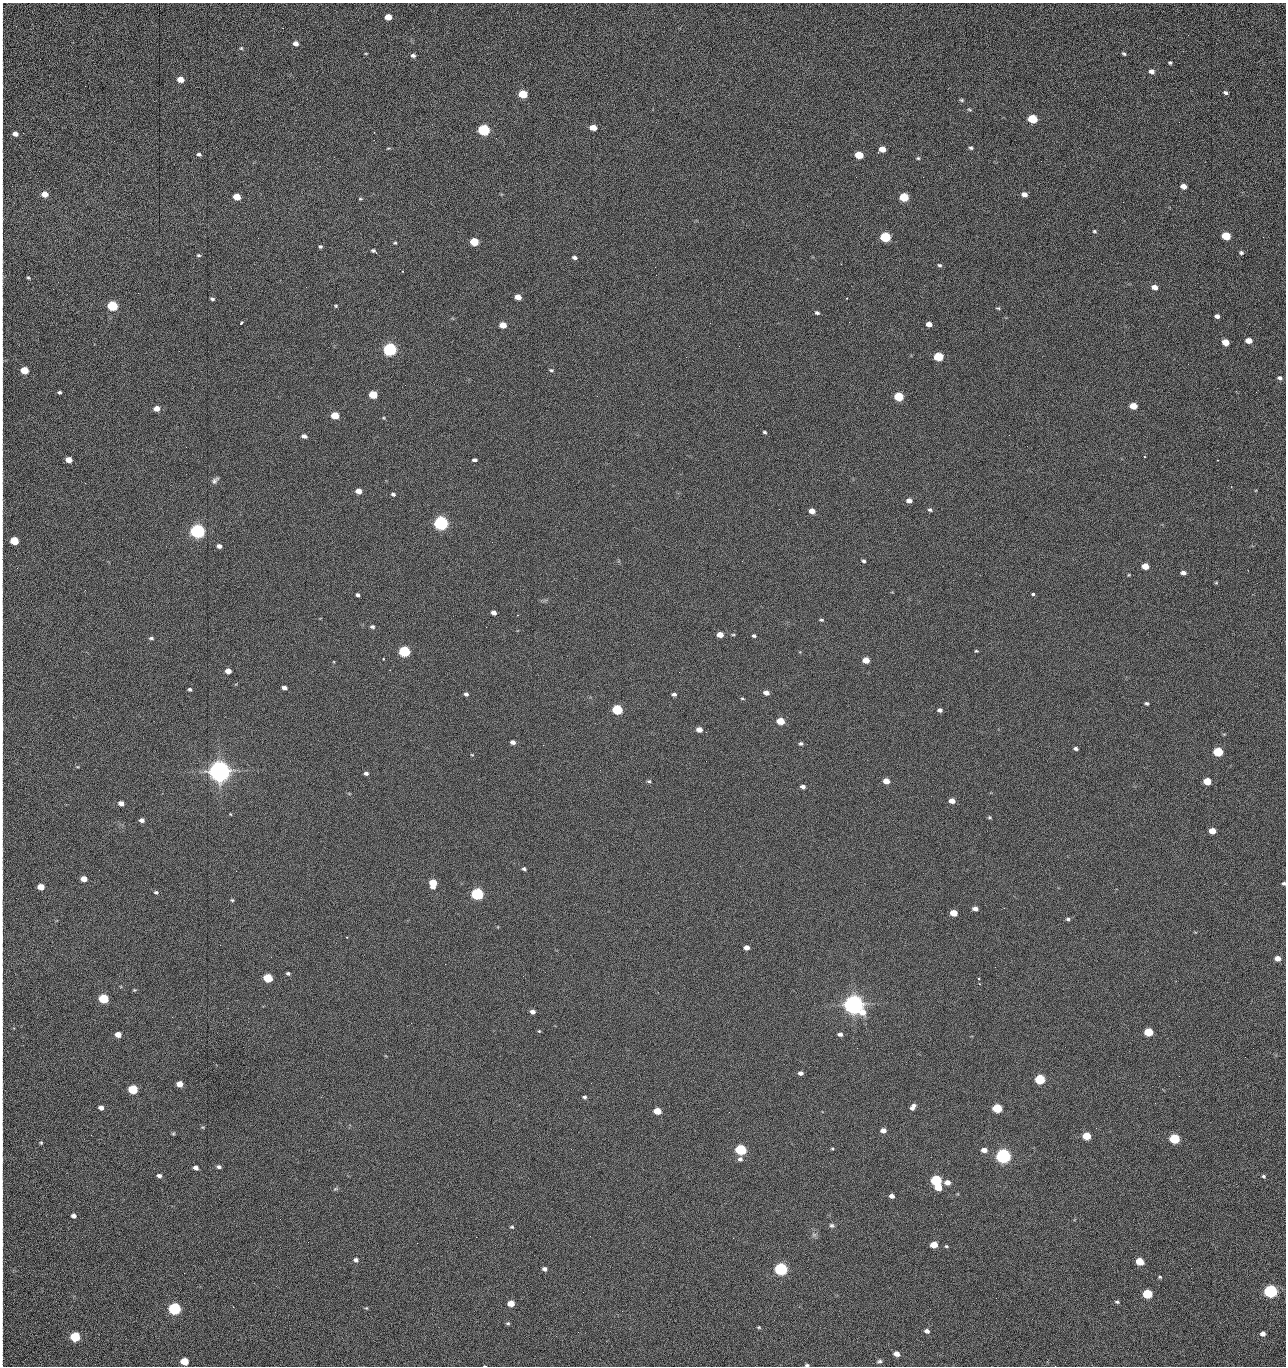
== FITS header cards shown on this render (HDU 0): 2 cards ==
NAXIS1  =                 1284 /fastest changing axis
NAXIS2  =                 1364 /next to fastest changing axis

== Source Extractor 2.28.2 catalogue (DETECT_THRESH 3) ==
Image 1284 x 1364 px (HDU 0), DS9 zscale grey, 1 PNG px = 1 image px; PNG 1288 x 1368 px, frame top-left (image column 1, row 1364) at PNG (2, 3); no overlay
Background 144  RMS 15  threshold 44.5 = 3 sigma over >= 5 px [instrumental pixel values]
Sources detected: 275; all 275 listed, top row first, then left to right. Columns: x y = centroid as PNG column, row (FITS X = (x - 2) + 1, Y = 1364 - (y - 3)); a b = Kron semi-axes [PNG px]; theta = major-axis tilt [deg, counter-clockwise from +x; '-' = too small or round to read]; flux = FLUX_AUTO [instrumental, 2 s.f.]
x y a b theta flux
388 17 6 5 - 1.3e+04
2 22 15 2 90 3.1e+03
1188 35 3 2 - 8.5e+02
296 43 6 5 - 4.9e+03
241 48 5 5 - 1.3e+03
366 53 4 2 - 7.8e+02
1124 54 5 4 - 1.6e+03
413 55 5 4 - 2.5e+03
1170 63 4 3 - 1.5e+03
1152 71 6 5 - 4.4e+03
180 79 5 4 - 1.4e+04
1225 93 5 4 - 2.1e+03
523 94 6 5 - 4.2e+04
962 100 6 4 -16 1.5e+03
2 104 36 2 89 7.4e+03
969 110 6 4 -32 1.3e+03
1032 119 6 5 - 6.1e+04
1179 122 2 2 - 6.9e+02
593 128 6 4 -12 1.4e+04
484 130 6 5 - 1.6e+05
374 132 2 2 - 5.7e+02
15 134 6 5 - 5.2e+03
388 148 6 3 9 1.0e+03
971 148 5 4 - 1.9e+03
882 149 5 5 - 1.2e+04
199 154 6 4 -13 2.5e+03
859 155 6 5 - 2.8e+04
2 156 13 2 90 2.4e+03
918 158 6 4 -1 1.5e+03
1041 161 2 2 - 1.2e+03
856 177 2 2 - 1.6e+03
923 177 2 2 - 1.2e+04
1183 186 5 4 - 6.6e+03
45 194 5 5 - 1.0e+04
1024 194 5 4 - 5.7e+03
237 197 5 5 - 2.0e+04
904 197 6 5 - 5.1e+04
360 199 5 4 - 1.1e+03
1123 202 2 2 - 5.1e+02
2 203 21 2 90 4.1e+03
1094 231 6 4 -30 1.4e+03
1226 236 6 5 - 4.3e+04
885 237 6 5 - 1.0e+05
1263 237 2 2 - 6.2e+02
2 242 13 2 90 2.6e+03
474 242 6 5 - 4.0e+04
395 243 4 4 - 1.2e+03
320 247 4 4 - 1.6e+03
373 251 6 3 -28 1.9e+03
1241 253 5 4 - 1.9e+03
198 255 5 4 - 1.4e+03
574 258 5 4 - 2.5e+03
841 264 2 2 - 1.8e+04
940 265 6 5 - 1.7e+03
656 275 3 2 - 8.8e+02
28 278 5 4 - 1.3e+03
306 287 2 2 - 4.7e+02
1154 287 6 5 - 7.2e+03
518 297 5 4 - 9.4e+03
846 298 2 2 - 8.0e+02
212 299 4 3 - 1.8e+03
2 303 16 2 90 2.9e+03
112 306 6 5 - 1.0e+05
336 306 5 4 - 1.2e+03
998 308 5 4 - 1.1e+03
817 313 5 4 - 2.1e+03
1217 316 4 4 - 3.7e+03
241 323 3 3 - 2.1e+03
710 323 2 2 - 2.3e+03
929 324 5 4 - 7.3e+03
503 325 5 4 - 1.6e+04
1249 341 5 4 - 1.1e+04
1225 342 5 5 - 1.6e+04
390 349 6 5 - 3.0e+05
938 357 6 5 - 5.8e+04
2 361 26 2 90 5.1e+03
24 370 5 5 - 2.5e+04
551 370 6 4 -9 1.4e+03
1280 378 6 5 - 2.7e+03
59 392 5 4 - 1.7e+03
1256 392 3 2 - 9.5e+02
373 395 6 5 - 3.6e+04
899 397 6 5 - 6.0e+04
2 403 23 2 90 4.2e+03
1133 406 6 5 - 1.9e+04
156 408 5 5 - 8.7e+03
335 415 6 5 - 2.9e+04
384 418 5 4 - 1.1e+03
2 426 10 2 90 1.7e+03
764 432 4 3 - 1.5e+03
1009 435 2 2 - 2.3e+03
304 436 6 4 -15 3.9e+03
186 447 2 2 - 1.9e+03
2 454 11 2 90 1.9e+03
69 460 5 4 - 1.2e+04
474 460 5 3 - 2.4e+03
1217 460 3 2 - 8.3e+02
2 478 16 2 90 3.4e+03
215 480 9 5 43 2.9e+03
85 483 2 2 - 6.6e+02
358 491 5 4 - 9.8e+03
393 494 5 4 - 2.1e+03
909 501 6 5 - 5.9e+03
2 507 11 2 90 2.2e+03
930 510 5 5 - 1.9e+03
812 511 5 4 - 8.6e+03
441 523 6 5 - 5.0e+05
197 531 6 5 - 5.4e+05
14 541 5 5 - 4.1e+04
492 542 2 2 - 4.5e+02
219 546 5 4 - 4.0e+03
742 561 2 2 - 5.4e+02
863 561 5 4 - 1.8e+03
1145 566 5 5 - 1.3e+04
1183 573 5 4 - 4.1e+03
1216 583 5 4 - 1.1e+03
1033 594 3 3 - 5.5e+03
357 595 4 3 - 1.9e+03
494 613 5 4 - 4.2e+03
821 620 5 3 - 1.4e+03
372 627 5 4 - 2.2e+03
720 635 5 4 - 1.0e+04
733 635 5 3 - 1.1e+03
754 636 4 3 - 1.8e+03
151 638 5 4 - 1.9e+03
404 651 6 5 - 1.6e+05
976 651 4 3 - 1.1e+03
383 659 3 3 - 1.1e+03
866 660 5 4 - 1.4e+04
2 670 14 2 90 2.3e+03
228 671 5 4 - 7.2e+03
679 672 3 2 - 1.1e+03
284 688 5 4 - 4.2e+03
190 689 4 3 - 1.7e+03
766 693 5 4 - 6.0e+03
466 694 5 4 - 2.4e+03
674 694 6 4 -11 2.6e+03
742 698 6 4 -16 1.2e+03
1147 703 5 4 - 1.7e+03
617 710 6 5 - 9.4e+04
940 710 5 4 - 2.9e+03
780 721 6 5 - 2.7e+04
2 727 24 3 -90 4.5e+03
699 730 5 4 - 7.7e+03
706 732 2 2 - 5.0e+02
513 742 5 4 - 4.3e+03
801 744 5 5 - 2.0e+03
543 745 2 2 - 2.2e+03
1075 749 5 4 - 2.2e+03
1218 752 6 5 - 7.6e+04
472 755 5 3 - 8.1e+02
706 761 2 2 - 1.4e+03
77 767 5 3 - 9.6e+02
219 771 7 7 - 1.7e+06
366 773 5 4 - 2.4e+03
649 781 5 4 - 1.6e+03
886 781 5 4 - 1.0e+04
1207 781 5 5 - 2.5e+04
803 787 5 4 - 3.4e+03
952 801 5 4 - 8.2e+03
121 803 5 4 - 6.5e+03
2 808 14 2 90 2.2e+03
230 814 4 3 - 7.4e+02
989 817 5 4 - 1.3e+03
142 820 5 4 - 4.0e+03
1212 831 5 4 - 1.5e+04
2 852 18 2 90 3.1e+03
524 869 5 4 - 1.9e+03
84 879 5 4 - 1.2e+04
433 883 6 5 - 2.7e+04
1284 883 4 3 - 1.7e+03
41 887 5 4 - 1.6e+04
156 892 5 4 - 1.7e+03
477 894 6 5 - 2.4e+05
232 900 4 4 - 1.3e+03
975 909 5 4 - 5.9e+03
953 913 5 4 - 1.9e+04
1068 919 5 4 - 2.0e+03
346 937 2 2 - 7.2e+02
2 938 11 2 90 1.6e+03
746 947 5 4 - 6.2e+03
1278 958 5 4 - 7.7e+03
2 969 10 2 90 1.7e+03
288 973 4 4 - 1.9e+03
523 976 2 2 - 1.3e+03
268 978 6 5 - 6.0e+04
979 979 3 3 - 1.7e+03
134 990 5 4 - 1.1e+03
103 999 6 5 - 7.6e+04
853 1005 8 6 -24 1.4e+06
532 1012 5 4 - 4.4e+03
411 1023 2 2 - 3.6e+03
2 1024 10 2 90 1.7e+03
539 1031 5 4 - 1.0e+03
1148 1032 5 5 - 4.9e+04
118 1034 5 4 - 1.1e+04
840 1034 5 4 - 3.5e+03
2 1047 9 2 90 1.3e+03
857 1048 3 2 - 8.9e+02
1245 1057 2 2 - 1.2e+03
800 1073 5 4 - 3.2e+03
1179 1076 2 2 - 1.6e+03
1040 1079 6 5 - 8.9e+04
179 1084 5 4 - 1.2e+04
133 1089 6 5 - 6.5e+04
584 1097 5 5 - 1.9e+03
1155 1103 2 2 - 7.4e+02
913 1107 7 5 53 4.8e+03
101 1108 5 4 - 5.2e+03
997 1108 6 5 - 7.3e+04
657 1111 5 4 - 2.1e+04
729 1112 2 2 - 6.2e+02
203 1127 5 3 - 9.1e+02
1096 1128 2 2 - 4.8e+02
883 1131 5 4 - 6.9e+03
173 1134 6 4 53 1.2e+03
91 1135 3 2 - 1.6e+03
1087 1136 5 5 - 3.2e+04
1174 1139 6 5 - 9.9e+04
41 1143 4 3 - 1.2e+03
571 1149 2 2 - 6.8e+02
832 1149 5 3 - 9.8e+02
741 1150 6 5 - 1.4e+05
984 1150 5 4 - 7.5e+03
1003 1156 6 5 - 6.3e+05
740 1159 6 6 - 3.2e+03
2 1160 13 2 90 2.4e+03
219 1167 5 4 - 2.5e+03
196 1168 5 4 - 4.2e+03
159 1176 5 4 - 3.5e+03
1263 1176 6 5 - 1.9e+03
936 1180 6 5 - 1.5e+05
947 1182 6 5 - 6.9e+03
938 1188 6 5 - 1.7e+04
335 1189 7 4 24 1.5e+03
2 1193 16 2 90 2.7e+03
892 1196 5 4 - 4.5e+03
73 1216 5 4 - 3.9e+03
280 1219 2 2 - 1.3e+03
832 1225 7 5 -25 2.2e+03
512 1227 4 4 - 1.3e+03
814 1235 7 4 -1 1.9e+03
476 1237 2 2 - 5.5e+03
308 1242 2 2 - 1.1e+03
417 1243 2 2 - 3.6e+03
2 1244 16 2 90 3.2e+03
934 1245 5 5 - 1.9e+04
946 1246 5 3 - 1.2e+03
356 1260 6 5 - 2.9e+03
1139 1261 5 5 - 2.7e+04
544 1269 5 4 - 3.4e+03
781 1269 6 5 - 3.1e+05
2 1275 16 2 90 2.6e+03
1160 1277 5 4 - 1.2e+03
1271 1291 6 5 - 3.7e+05
1147 1294 5 5 - 7.8e+04
996 1298 2 2 - 1.8e+03
1117 1302 6 4 -12 1.7e+03
511 1303 5 5 - 1.7e+04
366 1308 5 5 - 1.1e+03
174 1309 6 5 - 2.4e+05
622 1311 2 2 - 6.0e+02
508 1323 5 4 - 1.4e+03
759 1327 5 4 - 1.2e+03
927 1331 5 4 - 3.9e+03
578 1332 2 2 - 2.4e+03
1263 1334 5 4 - 5.3e+03
75 1337 6 5 - 9.2e+04
2 1345 12 2 90 1.9e+03
896 1354 5 4 - 7.3e+03
879 1361 8 5 13 2.4e+03
184 1362 5 5 - 3.0e+04
807 1365 5 3 - 1.6e+03
485 1366 3 2 - 6.2e+02
1055 1366 2 2 - 1.4e+03
At the frame edge (FLAGS 8, measured only in part): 31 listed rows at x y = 2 22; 2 104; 15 134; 2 156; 2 203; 2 242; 2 303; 2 361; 2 403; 2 426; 2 454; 2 478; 2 507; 14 541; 2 670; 2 727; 2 808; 2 852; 1284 883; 2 938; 2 969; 2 1024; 2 1047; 2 1160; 2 1193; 2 1244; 2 1275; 2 1345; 807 1365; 485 1366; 1055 1366

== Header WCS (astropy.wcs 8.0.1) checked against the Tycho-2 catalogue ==
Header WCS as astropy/WCSLIB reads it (CRVAL/CRPIX/CD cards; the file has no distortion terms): RA---TAN/DEC--TAN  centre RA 15:41:40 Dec +51:59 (235.42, +51.98 deg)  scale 1.26 arcsec/px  FOV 26.9' x 28.5'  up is +92 deg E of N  parity flipped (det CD > 0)
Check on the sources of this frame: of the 60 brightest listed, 10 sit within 2.0 arcsec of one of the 11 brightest Tycho-2 stars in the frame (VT <= 12.29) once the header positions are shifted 0.35 arcsec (0.34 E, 0.09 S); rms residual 1.14 arcsec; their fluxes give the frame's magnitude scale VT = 25.21 - 2.5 log10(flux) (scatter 0.23 mag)
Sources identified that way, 10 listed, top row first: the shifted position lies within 2.0 arcsec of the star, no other Tycho-2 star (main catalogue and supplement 1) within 4.0 arcsec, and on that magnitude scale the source's flux lands within +1.5 / -3 mag of the star's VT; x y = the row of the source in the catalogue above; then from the Tycho-2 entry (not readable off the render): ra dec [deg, ICRS J2000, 3 dp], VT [Tycho-2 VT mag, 2 dp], TYC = Tycho-2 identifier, HIP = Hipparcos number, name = IAU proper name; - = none
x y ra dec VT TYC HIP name
390 349 235.614 +52.064 11.61 3489-1132-1 - -
441 523 235.514 +52.049 11.19 3489-1407-1 - -
219 771 235.378 +52.130 9.31 3489-1322-1 76850 -
477 894 235.303 +52.042 11.52 3489-958-1 - -
853 1005 235.232 +51.912 9.59 3489-824-1 - -
1003 1156 235.143 +51.862 10.97 3489-1016-1 - -
936 1180 235.131 +51.886 12.29 3489-908-1 - -
781 1269 235.084 +51.941 11.45 3489-1346-1 - -
1271 1291 235.062 +51.771 11.53 3489-1453-1 - -
174 1309 235.075 +52.152 11.74 3489-912-1 - -